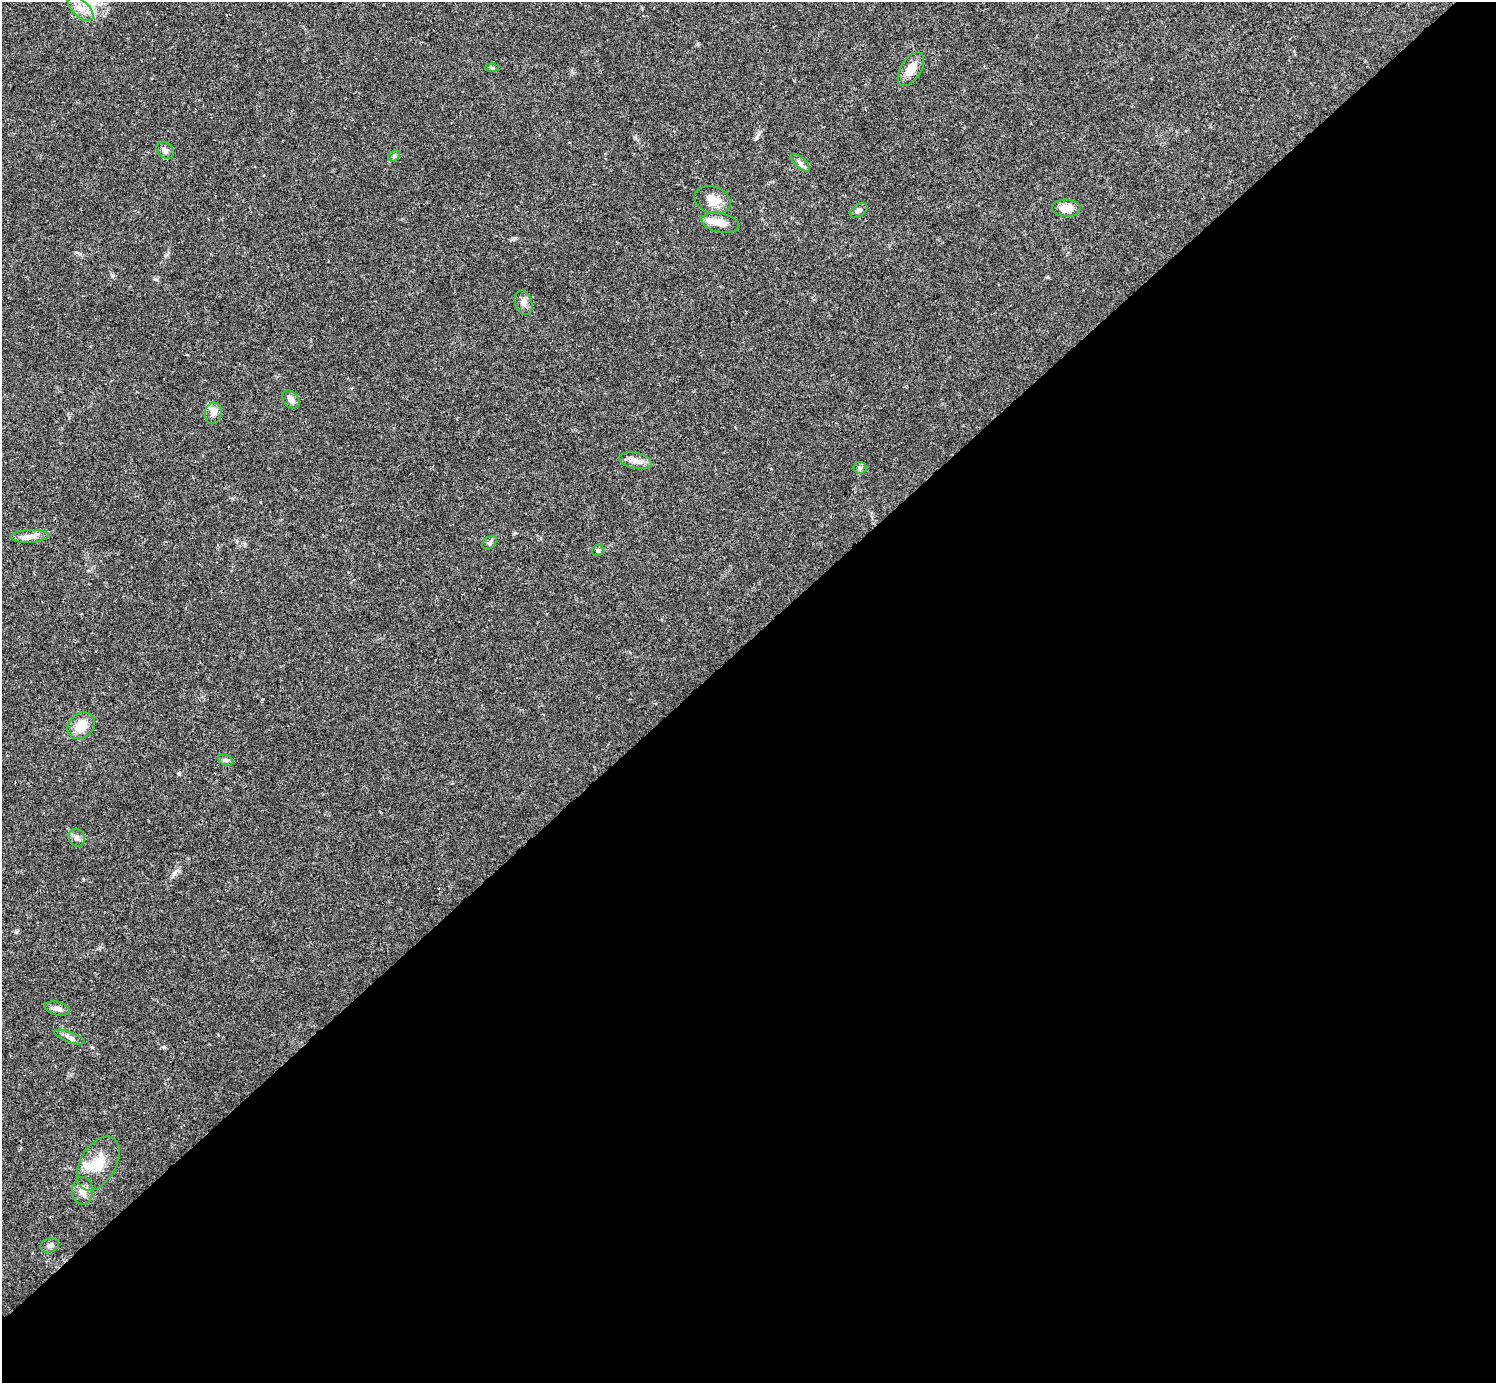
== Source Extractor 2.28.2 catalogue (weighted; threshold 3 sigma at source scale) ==
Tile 12 of 4 x 4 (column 4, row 3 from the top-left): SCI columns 4485-5978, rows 1539-2919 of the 5981 x 5981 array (HDU 1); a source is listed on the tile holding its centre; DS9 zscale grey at full resolution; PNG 1498 x 1385 px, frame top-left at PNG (2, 2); each listed source drawn as its Kron ellipse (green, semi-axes under 4 px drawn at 4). Shown black and unused: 54% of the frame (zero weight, under 3 of 4 exposures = <1% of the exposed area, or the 3 px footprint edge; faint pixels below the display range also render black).
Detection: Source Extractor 2.28.2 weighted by HDU 2 'WHT'; one run over the whole footprint, this tile lists its part. Background 0.021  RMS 0.0022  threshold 0.00995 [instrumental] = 3 sigma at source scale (4.5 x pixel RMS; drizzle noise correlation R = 1.50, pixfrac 1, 0.05/0.05 arcsec/px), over >= 5 px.
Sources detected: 28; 1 inside a brighter object's white glare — neither listed nor drawn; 1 inside a brighter listed object's ellipse — not listed separately; the other 26 listed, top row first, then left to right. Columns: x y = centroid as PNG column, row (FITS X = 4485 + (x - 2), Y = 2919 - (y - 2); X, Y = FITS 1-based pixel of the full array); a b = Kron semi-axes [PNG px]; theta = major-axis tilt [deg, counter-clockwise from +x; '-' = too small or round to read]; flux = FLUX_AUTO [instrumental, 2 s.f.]
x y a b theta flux
81 9 16 8 -43 2.2
492 68 7 4 -2 0.33
911 69 19 10 58 2.9
165 150 9 7 -40 0.77
394 156 6 5 - 0.37
800 163 12 5 -40 0.74
713 200 18 13 -20 3.1
1066 208 14 8 -2 2.6
859 210 10 6 32 0.73
720 223 19 9 -11 2.3
523 303 13 8 -72 1.1
291 399 10 7 -48 1.4
213 413 11 8 83 1.2
635 461 16 8 -11 1.6
860 468 6 6 - 0.47
29 536 19 6 3 1.5
489 543 8 5 41 0.58
598 550 6 5 - 0.45
81 726 15 12 44 3.7
226 760 8 5 -20 0.46
76 838 9 8 - 0.83
57 1009 13 6 -13 1
69 1037 16 5 -20 0.95
98 1163 29 17 60 5.4
82 1191 14 10 -89 1.7
50 1245 9 7 17 0.71
Unlisted compact peaks at least as high as the median listed source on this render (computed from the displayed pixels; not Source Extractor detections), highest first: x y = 174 874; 757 137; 179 773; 16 932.